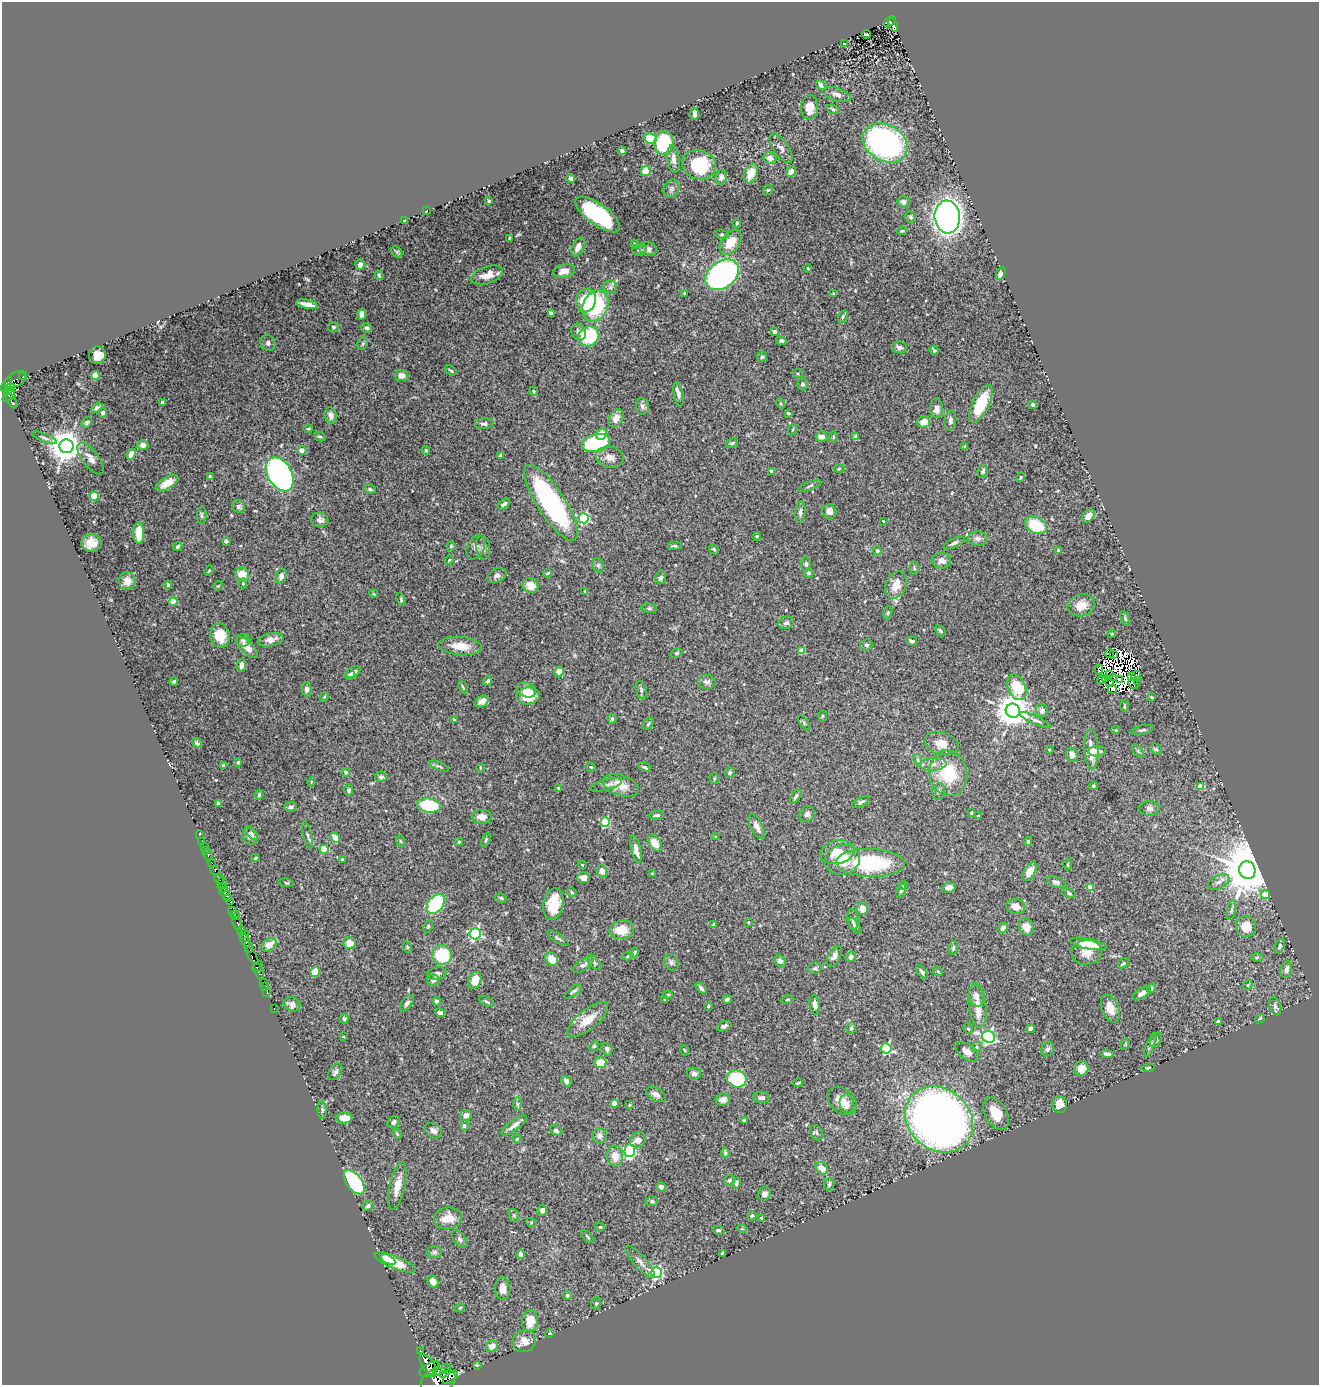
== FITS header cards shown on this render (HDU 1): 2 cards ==
NAXIS1  =                 1317
NAXIS2  =                 1383

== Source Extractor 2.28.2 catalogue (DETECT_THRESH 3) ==
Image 1317 x 1383 px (HDU 1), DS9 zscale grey, 1 PNG px = 1 image px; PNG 1321 x 1387 px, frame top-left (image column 1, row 1383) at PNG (2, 2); each listed source drawn as its Kron ellipse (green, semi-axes under 4 px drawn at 4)
Background 0.692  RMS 0.015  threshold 0.0436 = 3 sigma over >= 5 px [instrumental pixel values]
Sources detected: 531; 10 with non-positive FLUX_AUTO (blend fragments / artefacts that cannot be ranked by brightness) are neither listed nor drawn; of the other 521, the 500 brightest by FLUX_AUTO listed and drawn (21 fainter detections omitted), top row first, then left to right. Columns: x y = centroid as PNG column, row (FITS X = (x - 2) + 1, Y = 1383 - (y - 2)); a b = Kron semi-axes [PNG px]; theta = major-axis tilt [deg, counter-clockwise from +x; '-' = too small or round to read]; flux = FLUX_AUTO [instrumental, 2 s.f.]
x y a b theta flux
890 22 7 4 34 45
893 25 7 3 -68 66
866 34 4 2 - 1
844 44 2 2 - 0.79
821 85 5 4 - 2.3
837 94 14 6 -16 5
809 107 12 8 86 14
833 109 6 4 -21 1.9
695 114 6 3 87 5.4
651 139 6 5 - 35
664 143 12 9 82 54
885 143 24 18 -30 230
781 148 17 7 -56 4.5
622 151 4 3 - 1.8
770 158 6 6 - 6.5
673 159 13 6 -83 5.4
699 165 17 14 -17 53
646 171 5 5 - 16
791 171 6 4 49 6.6
751 174 10 6 69 15
721 177 7 5 79 3.5
571 179 5 3 - 2
671 189 9 7 66 3.3
768 190 5 4 - 1.3
489 201 4 3 - 1
903 202 6 5 - 4.3
427 210 2 2 - 0.82
598 214 26 10 -36 99
911 217 6 5 - 1.6
947 217 16 12 -84 830
404 221 3 3 - 1.4
737 223 3 3 - 1.3
902 231 5 3 - 1.1
722 234 7 4 -11 1.6
509 239 4 2 - 1
731 242 14 9 53 18
635 244 4 3 - 1.1
578 247 10 6 64 6.7
648 249 9 7 -19 3.9
640 250 7 6 - 2.4
397 252 6 4 -46 1.5
360 265 5 4 - 3.6
808 268 4 3 - 0.99
564 271 11 7 13 9.3
1001 274 6 4 65 4.4
379 275 5 3 - 1.3
487 275 16 8 18 12
722 275 19 13 37 280
610 287 6 6 - 2.9
684 293 3 2 - 0.79
833 294 3 3 - 0.88
586 300 12 9 72 34
307 304 11 4 -12 6.8
595 306 16 12 65 72
551 313 4 4 - 3.4
362 314 5 4 - 6.6
843 317 6 4 64 1.8
333 327 5 5 - 1.7
367 328 5 4 - 2.8
578 332 8 7 - 4.1
774 332 4 3 - 5.1
589 336 11 9 30 67
781 341 5 4 - 2.3
268 343 8 7 - 2.4
363 343 7 5 73 1.7
899 347 8 6 -12 3.1
934 350 5 3 - 1.6
97 355 8 8 - 10
762 357 5 5 - 1.9
451 370 6 3 -33 1.2
798 373 5 3 - 1.1
401 375 7 5 -6 5.8
95 376 4 4 - 5.5
23 377 3 2 - 39
16 380 12 7 30 140
802 384 6 5 - 2.3
7 385 7 4 54 1200
9 389 6 3 46 610
534 391 5 4 - 1.4
678 394 12 4 -80 3.7
9 396 7 3 49 200
11 401 8 3 -59 440
162 402 4 2 - 1.3
781 404 5 3 - 1.2
981 404 20 8 64 40
1033 405 4 3 - 1.9
642 406 8 6 -78 3.3
97 408 6 3 33 3.7
936 408 10 6 -87 6.4
103 413 5 4 - 2.6
788 413 4 3 - 1.9
331 415 8 6 -73 5.3
616 418 10 6 61 7.9
950 420 10 6 85 3.5
87 422 6 4 45 1.9
923 422 7 5 10 10
484 424 10 5 7 3.4
308 429 5 3 - 0.97
793 429 6 3 71 0.92
601 434 6 5 - 9.3
856 436 4 3 - 4.1
320 437 6 4 -28 1.7
822 437 6 5 - 4.4
834 437 6 4 -90 1.2
44 438 13 4 -22 2.4
596 443 14 8 15 79
732 443 6 3 16 1.7
143 445 5 5 - 6.4
66 446 7 7 - 2100
965 446 3 3 - 1
426 450 4 3 - 1.2
302 451 4 4 - 7.4
131 454 5 4 - 9.8
501 455 4 4 - 2.8
610 457 14 10 -12 7.6
90 458 19 8 -53 7.9
839 469 5 3 - 1
771 471 4 3 - 1.4
983 471 7 5 73 2.5
280 474 18 12 -59 330
210 476 3 3 - 1.4
1020 477 5 3 - 1.1
167 483 13 5 31 11
810 486 12 3 22 1.8
370 489 6 4 -11 2.1
94 496 4 4 - 41
551 503 44 14 -57 170
504 504 7 4 42 2.7
239 507 7 6 - 2.2
829 511 7 7 - 4
800 512 10 5 85 3.3
202 515 9 4 -88 1.9
1088 516 8 5 48 6.7
584 518 5 5 - 97
320 520 9 7 -10 3.7
883 521 2 2 - 0.8
1036 525 11 8 -24 43
139 533 10 5 -88 19
757 536 4 4 - 1.4
978 538 10 7 -2 3.9
226 541 4 3 - 2.5
91 543 10 9 - 12
954 543 11 4 26 3.2
451 546 4 4 - 1.3
674 546 7 4 0 1.4
178 547 5 3 - 2.3
476 547 12 8 64 4.6
483 547 12 7 -83 3.5
714 549 5 4 - 1.3
1058 550 4 3 - 5.5
877 551 4 4 - 1.3
449 560 5 3 - 0.86
941 561 10 7 -2 6.5
806 564 7 5 90 2
598 565 7 5 -75 2.3
914 568 6 4 84 1.5
209 571 5 4 - 1.1
547 573 4 3 - 1.1
809 573 5 4 - 2.1
242 575 7 7 - 16
497 575 10 6 24 3.2
281 576 7 5 76 4.4
661 577 6 5 - 2.9
127 581 9 8 - 7.6
243 583 5 4 - 1.2
168 585 4 3 - 1.5
530 585 8 7 - 11
896 585 14 10 64 14
218 586 5 4 - 1
585 591 4 4 - 0.93
374 594 4 3 - 0.98
401 599 7 3 -66 1.3
173 602 4 4 - 21
1081 605 14 11 19 12
649 608 7 5 -9 2
888 613 7 4 72 1.2
1125 618 8 4 -64 1.6
786 623 8 6 16 3.3
940 631 6 4 -45 1.5
1112 634 4 3 - 0.9
220 636 12 9 -79 19
243 640 7 6 - 2.9
271 640 13 6 11 7.6
911 641 5 3 - 2.1
866 645 6 5 - 1.9
460 646 21 9 -4 17
247 647 14 6 -43 8.1
802 651 4 4 - 13
676 653 6 4 26 1.4
1109 654 4 2 - 1.8
1114 655 3 2 - 1.5
241 665 6 5 - 5.2
1099 670 5 2 - 3.3
559 671 5 4 - 7.8
353 672 8 5 36 3.6
350 675 5 5 - 2.5
1110 675 3 2 - 0.98
1136 676 5 4 - 0.82
1114 677 3 2 - 2.2
1132 677 2 2 - 1.6
1106 679 3 2 - 1.2
1119 679 4 3 - 2.3
1101 680 4 2 - 1.5
174 681 4 3 - 1.3
488 681 5 3 - 1.7
1137 681 3 2 - 1.4
707 682 9 7 -3 3.7
1110 682 3 3 - 1.2
1133 684 5 2 - 1.4
463 687 6 3 -65 1.2
1017 687 13 8 -68 40
306 689 7 5 -85 3.6
1112 689 4 3 - 3.8
527 690 10 7 -24 7.3
641 690 9 5 -76 2.1
528 696 12 8 7 29
324 697 5 4 - 0.87
1152 697 4 3 - 1
482 701 7 5 32 5.6
1124 706 6 4 -90 1.1
1013 711 7 7 - 2000
1042 711 6 6 - 4.3
822 716 5 3 - 1
612 719 5 4 - 1.4
454 720 4 3 - 0.99
1035 720 17 4 -24 3.3
804 723 8 4 -56 1.4
648 724 7 3 55 1.2
1116 730 4 3 - 1.1
1142 730 12 4 12 2
197 743 5 3 - 1.9
942 744 18 11 -15 12
1091 749 20 7 -87 16
1156 749 6 5 - 1.5
1049 750 4 3 - 0.84
1097 751 9 5 3 5.2
1138 751 7 4 -54 1.5
1072 755 7 6 - 5.4
917 760 6 4 -72 1.4
238 762 3 3 - 2.5
933 764 13 6 4 6.1
224 765 4 3 - 2.3
439 766 10 3 -23 1.8
591 767 5 4 - 1.3
645 767 6 3 -28 2.1
480 768 5 3 - 0.79
346 772 4 4 - 2.5
730 773 5 5 - 1.5
948 773 23 19 -82 47
381 777 6 5 - 2.1
714 779 5 4 - 1.1
311 782 5 3 - 0.8
606 785 16 5 15 4.6
621 785 18 10 -19 13
1093 786 4 3 - 1.1
1200 786 4 4 - 19
558 788 4 3 - 1
349 790 5 4 - 2.1
939 791 8 6 72 2.6
259 795 5 4 - 2.1
796 796 8 4 57 2.3
861 802 10 4 27 2.4
218 803 4 3 - 1.4
429 805 12 7 -8 57
291 807 6 5 - 2.1
1149 809 10 7 -2 3.6
971 813 3 3 - 1
807 814 8 7 - 3.1
657 815 7 3 9 1.9
978 816 3 2 - 0.89
482 817 10 7 1 8.4
605 822 5 4 - 63
757 827 13 6 -63 6.8
251 833 9 4 -49 1.9
199 835 3 2 - 12
307 835 14 4 -76 2.6
250 836 9 7 -58 3.1
716 837 3 3 - 2.8
335 838 6 4 -64 14
486 840 7 4 66 1.6
400 841 6 3 -70 1.3
202 842 2 2 - 7.1
459 842 4 4 - 1.3
1028 842 4 3 - 1.5
655 843 9 6 -53 10
204 846 2 2 - 23
324 849 4 4 - 33
636 849 14 4 -77 7.1
206 851 3 2 - 32
837 852 17 12 13 19
208 855 5 3 - 69
255 858 4 3 - 1.4
342 860 3 3 - 1.3
842 860 18 15 15 25
212 863 4 3 - 110
871 863 34 14 -2 91
1068 864 6 3 89 1.1
582 865 4 4 - 0.93
1247 870 9 8 - 5400
215 871 5 3 - 560
602 871 6 5 - 7.1
1030 872 10 5 59 12
652 873 3 2 - 1.1
583 878 6 5 - 6.3
219 879 6 3 -66 84
1056 882 10 5 -22 3.4
1219 882 11 6 26 4.7
222 883 6 3 78 58
286 883 7 4 -10 1.3
903 886 4 4 - 1.4
949 887 7 5 10 4.3
1090 887 4 4 - 19
222 888 5 3 - 70
901 890 7 4 63 1.5
572 892 5 4 - 1.2
1069 893 7 4 -22 1.7
225 894 8 3 -49 170
1265 895 5 4 - 18
501 898 6 4 -14 1.6
227 899 3 2 - 300
231 902 3 3 - 900
436 904 11 7 54 90
553 904 16 10 79 26
1016 907 9 7 -10 8.4
862 909 6 5 - 7.2
1231 910 10 4 79 2.1
232 911 4 3 - 350
235 915 5 3 - 430
853 919 10 5 -82 3
748 922 3 3 - 0.85
237 923 7 3 -67 440
714 925 3 3 - 1.4
428 926 6 4 64 1.1
854 926 9 4 -58 2
1246 926 10 10 - 16
1026 927 9 7 -63 11
1003 928 6 4 48 3.6
622 930 12 9 13 21
241 931 5 3 - 320
244 934 5 3 - 250
475 934 5 5 - 140
558 938 13 4 -32 2.4
245 940 8 4 -64 210
350 943 6 6 - 9.5
1088 944 18 5 -11 19
269 945 8 6 36 13
249 946 6 3 -75 64
1280 946 7 5 67 2.6
407 947 6 3 -71 0.94
953 948 7 4 81 2
1087 952 15 12 4 11
634 953 5 3 - 2.1
442 955 10 9 - 48
252 956 10 3 -59 390
628 956 6 4 12 1.5
834 956 11 6 61 4.3
851 957 5 5 - 2.9
1257 957 6 4 2 1.5
552 959 7 6 - 13
780 961 6 5 - 3.6
671 962 8 6 -58 2.9
594 963 8 5 -46 2.1
1123 963 6 4 38 1.5
583 965 12 5 33 4.2
258 966 6 4 47 1000
815 968 7 5 14 2.3
1286 969 8 5 77 5
259 971 9 3 -68 360
938 971 5 4 - 1.3
315 972 5 5 - 19
922 972 8 4 -55 2.2
437 974 10 6 12 3
433 980 6 5 - 3.2
475 980 8 6 70 16
263 982 2 2 - 26
1248 985 5 4 - 1.2
265 986 3 2 - 49
701 988 6 4 -46 2.5
1151 988 5 3 - 1.3
573 991 10 3 37 2.1
267 992 3 2 - 30
1141 993 10 5 31 5.1
668 995 5 4 - 1
976 996 11 7 -75 5.4
727 999 5 4 - 2.1
665 1000 4 3 - 1.2
787 1000 6 2 19 0.85
436 1001 4 4 - 2.4
487 1002 8 4 -28 1.9
407 1003 9 5 54 2.6
292 1004 8 7 - 6.4
815 1005 10 5 -83 4.1
708 1006 3 2 - 0.8
978 1006 22 8 -83 14
1275 1006 9 5 -72 2.5
274 1008 3 2 - 24
1110 1008 14 8 -67 12
440 1013 5 3 - 3.5
344 1019 5 4 - 1.7
1260 1019 5 4 - 1.7
588 1020 25 10 38 18
1218 1021 4 4 - 3.7
724 1026 8 5 21 3.3
851 1028 6 4 75 2
968 1029 5 4 - 1.2
1030 1029 4 4 - 3.4
343 1037 3 2 - 0.8
988 1037 7 6 - 220
1156 1040 8 5 54 2.1
1125 1044 5 4 - 1.1
1150 1045 12 4 66 2.5
594 1046 5 4 - 1.3
977 1047 5 4 - 1.4
886 1048 5 5 - 89
607 1049 6 5 - 3.2
1048 1049 7 6 - 3.1
684 1050 5 3 - 0.87
967 1052 13 7 -37 6.3
1107 1054 6 3 -9 2.4
600 1063 6 5 - 22
1148 1068 6 3 7 1.1
1081 1069 7 7 - 11
335 1072 9 5 56 3
694 1074 7 6 - 3.2
737 1079 10 8 -18 56
566 1081 6 4 -49 4.2
798 1083 5 3 - 1.2
656 1094 11 6 -30 4.3
762 1098 8 5 1 2.8
723 1100 7 6 - 4.1
842 1101 16 12 -41 14
614 1103 4 4 - 8.7
517 1104 6 4 90 1.7
847 1104 9 7 -80 4.6
1060 1104 8 7 - 14
630 1105 4 3 - 1.3
322 1110 9 4 -84 1.7
996 1114 18 10 -59 20
466 1115 6 5 - 4.7
344 1118 8 5 0 10
939 1119 36 30 -41 810
744 1120 4 3 - 1.1
394 1122 6 5 - 2.8
514 1125 15 5 36 5.7
464 1126 5 4 - 1.5
433 1131 9 7 -40 4.4
556 1131 6 5 - 2.6
816 1133 8 6 -65 2
397 1134 5 4 - 1.2
599 1136 8 7 - 4.3
517 1139 4 4 - 0.97
638 1140 8 7 - 5.4
630 1151 6 5 - 130
725 1153 5 4 - 2
615 1156 10 8 -86 10
822 1168 7 5 -43 9.7
730 1180 5 5 - 1.9
354 1182 14 7 -53 130
736 1183 5 3 - 2
829 1184 6 5 - 2.2
397 1186 24 7 78 12
661 1187 5 4 - 3.5
764 1194 7 6 - 4.8
652 1201 6 5 - 1.6
368 1206 6 4 23 2
542 1210 5 4 - 4
514 1215 7 5 -70 1.7
752 1216 5 4 - 1.7
448 1218 14 11 8 13
761 1218 3 3 - 0.9
531 1222 5 3 - 1.2
600 1227 5 4 - 1.4
742 1229 5 3 - 0.82
718 1230 6 4 -10 1.7
588 1237 8 3 -41 1.3
460 1239 10 5 -53 2.6
434 1252 7 6 - 2.5
521 1254 5 4 - 5.2
723 1254 4 3 - 2.3
388 1259 8 3 -30 9.8
640 1262 21 6 -48 5.6
395 1263 22 6 -21 30
656 1273 5 5 - 130
433 1281 6 5 - 6.7
503 1289 11 7 -87 7.5
567 1295 4 4 - 3.6
596 1303 6 4 70 1.6
460 1308 5 4 - 1.2
530 1321 11 8 83 15
550 1333 4 3 - 0.81
524 1341 12 11 - 13
492 1346 6 5 - 8.6
420 1351 3 3 - 270
428 1365 12 5 -54 8600
478 1366 3 2 - 13
430 1369 11 6 31 6900
439 1370 13 4 23 2000
444 1374 4 3 - 660
450 1378 8 5 40 1700
438 1381 18 11 17 7900
At the frame edge (FLAGS 8, measured only in part): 1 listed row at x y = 438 1381
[21 fainter detections neither listed nor drawn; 10 non-positive-flux detections neither listed nor drawn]